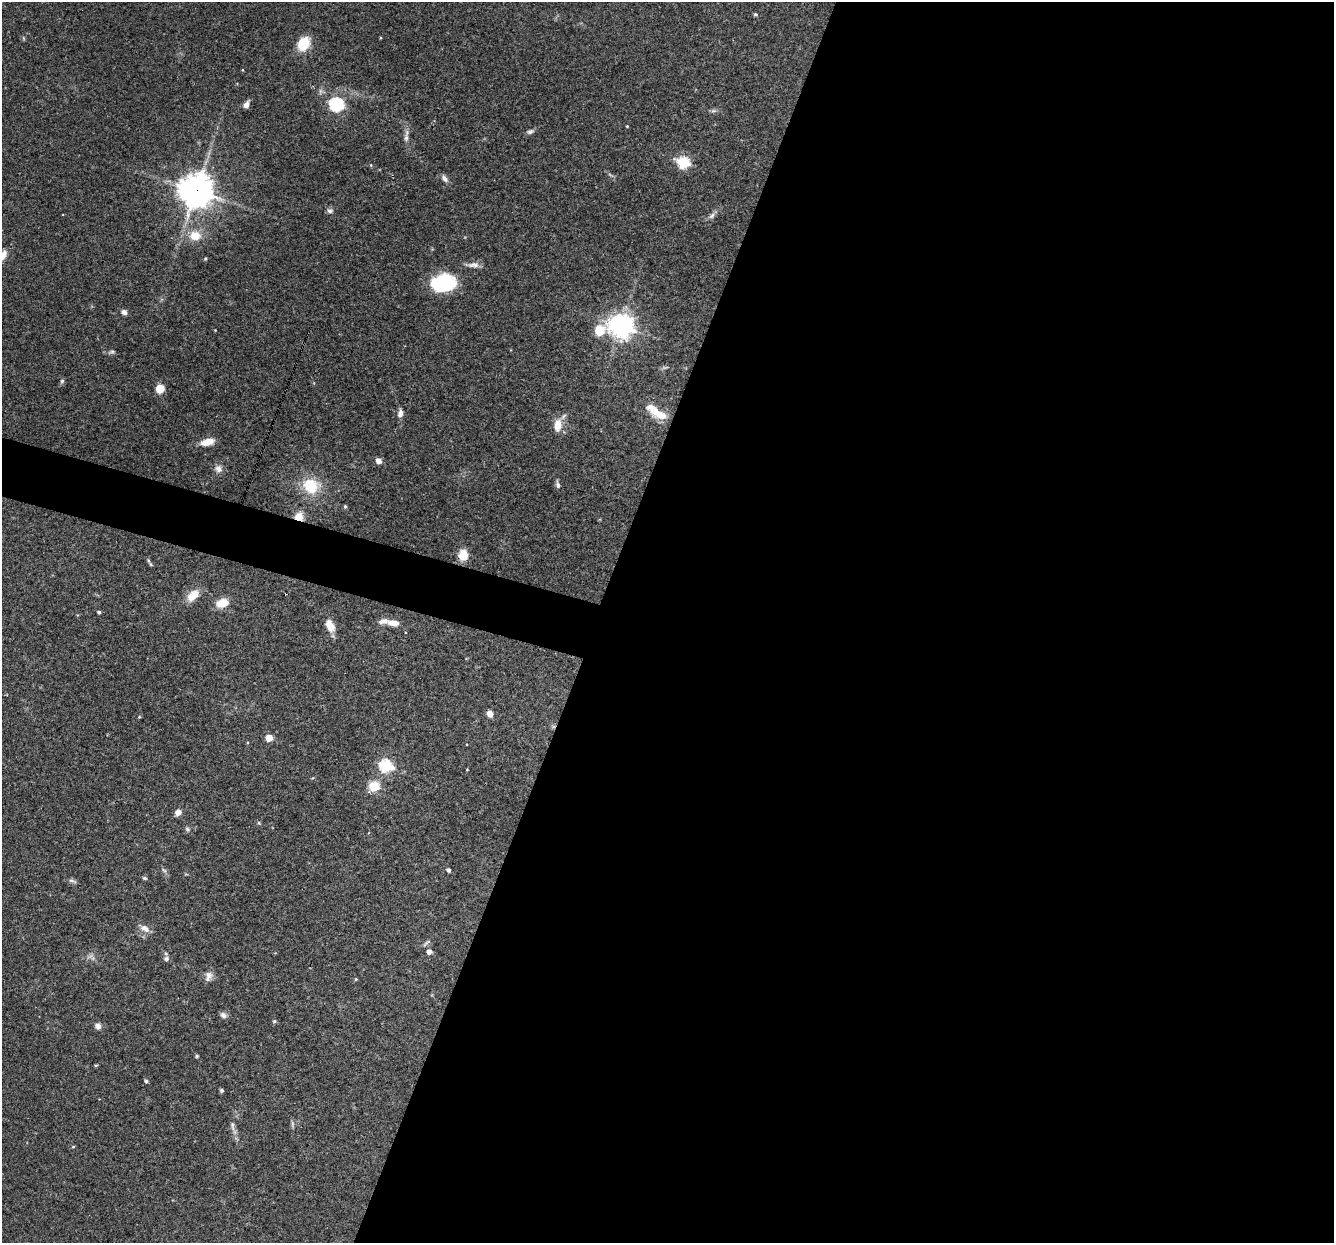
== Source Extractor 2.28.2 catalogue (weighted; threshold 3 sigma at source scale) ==
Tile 12 of 4 x 4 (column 4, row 3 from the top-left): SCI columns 3999-5330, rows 1498-2738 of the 5330 x 5347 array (HDU 1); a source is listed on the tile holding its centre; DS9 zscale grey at full resolution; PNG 1336 x 1245 px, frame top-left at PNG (2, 2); no overlay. Shown black and unused: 58% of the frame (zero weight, under 3 of 4 exposures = <1% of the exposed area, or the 3 px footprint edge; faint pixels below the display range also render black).
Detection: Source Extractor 2.28.2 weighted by HDU 2 'WHT'; one run over the whole footprint, this tile lists its part. Background 0.0579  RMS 0.0032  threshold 0.0146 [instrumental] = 3 sigma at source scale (4.5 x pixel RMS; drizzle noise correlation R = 1.50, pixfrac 1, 0.05/0.05 arcsec/px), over >= 5 px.
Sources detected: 78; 1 too faint to see at this stretch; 1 cosmic-ray / hot-pixel residue — not listed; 3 inside a brighter listed object's ellipse — not listed separately; the other 73 listed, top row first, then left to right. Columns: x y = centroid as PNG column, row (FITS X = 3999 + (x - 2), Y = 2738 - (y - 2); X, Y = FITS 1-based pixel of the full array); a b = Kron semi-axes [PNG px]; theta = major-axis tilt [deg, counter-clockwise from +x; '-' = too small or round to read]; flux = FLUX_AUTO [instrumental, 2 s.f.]
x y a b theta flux
755 14 4 4 - 0.51
23 38 6 4 -71 0.36
303 44 13 10 54 9.4
246 104 8 5 64 1.5
336 104 7 6 - 57
713 111 8 4 1 0.71
627 126 3 3 - 0.28
530 131 10 5 22 0.92
406 138 14 6 84 1.5
683 162 6 6 - 34
371 165 5 3 - 0.3
444 179 10 6 -47 1.3
196 191 11 11 - 520
330 211 8 7 - 0.88
712 216 10 6 46 1.2
195 236 17 13 -4 5.8
2 256 16 7 59 2.5
205 259 5 4 - 0.36
473 265 20 7 -2 2
443 283 23 16 7 26
124 312 7 6 - 1.2
621 326 8 8 - 310
215 330 3 3 - 0.19
599 330 14 11 40 6.9
112 352 7 5 8 0.62
62 381 7 5 74 0.65
160 389 9 8 - 3.7
400 413 11 6 80 1.5
659 414 23 10 -19 5.6
558 425 17 10 82 3.8
207 442 15 7 14 4
378 461 5 5 - 2.5
218 469 11 10 - 1.8
558 484 10 5 -78 0.88
310 486 16 14 -31 12
345 506 5 4 - 0.51
299 517 9 9 - 4
463 555 13 11 89 4.4
150 564 7 5 -57 0.54
193 595 16 9 46 5
222 603 13 9 13 5.5
99 612 4 3 - 0.65
394 623 16 7 -8 3.2
330 626 17 10 -64 3.5
490 714 7 6 - 2.1
139 717 4 3 - 0.29
269 738 5 5 - 6.1
386 766 6 6 - 42
467 769 3 2 - 0.23
374 786 6 5 - 21
178 812 7 6 - 1.8
259 823 6 3 -71 0.37
187 829 6 5 - 0.57
164 870 8 4 -37 0.6
449 870 4 3 - 0.83
144 878 6 4 -17 0.49
72 881 13 4 -15 0.78
145 928 14 8 -30 2.2
426 943 13 4 42 0.78
429 952 5 5 - 2
166 959 7 6 - 1
208 975 12 10 -10 2
356 979 5 4 - 0.37
223 1015 9 7 -29 1.1
274 1021 5 4 - 0.53
98 1026 8 7 - 1.4
197 1056 5 4 - 0.4
96 1065 4 3 - 0.41
146 1081 5 4 - 0.7
221 1090 5 4 - 0.57
292 1124 10 4 90 0.7
232 1126 15 5 -83 1.5
73 1147 4 4 - 0.34
Overlapping masked pixels (flux is a lower limit): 2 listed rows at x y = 196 191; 299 517
Isophote crosses this tile's border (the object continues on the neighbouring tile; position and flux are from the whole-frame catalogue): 1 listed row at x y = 2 256